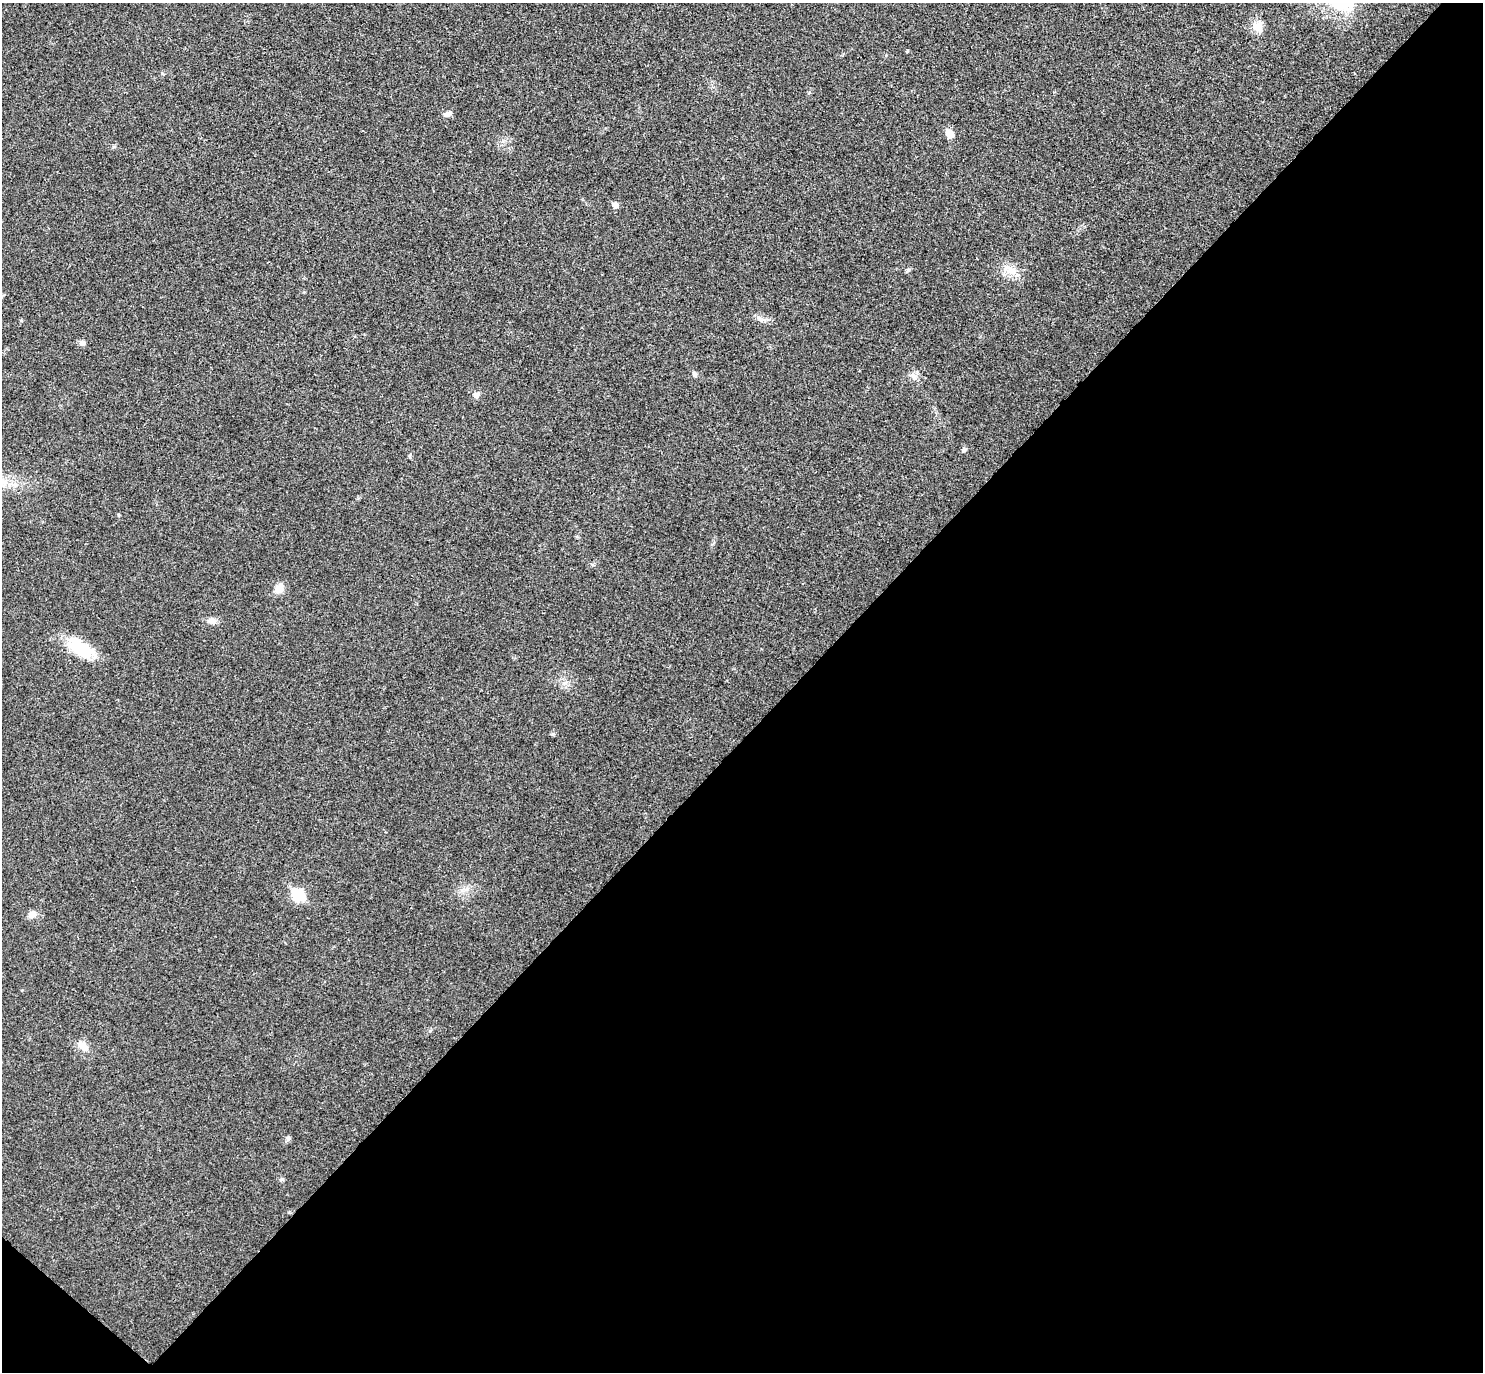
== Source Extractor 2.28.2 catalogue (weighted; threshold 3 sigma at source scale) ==
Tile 15 of 4 x 4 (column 3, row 4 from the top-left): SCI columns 3006-4486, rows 201-1570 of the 6013 x 6020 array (HDU 1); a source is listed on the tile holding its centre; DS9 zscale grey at full resolution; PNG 1485 x 1374 px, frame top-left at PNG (2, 3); no overlay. Shown black and unused: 47% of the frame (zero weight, under 3 of 4 exposures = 6% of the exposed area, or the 3 px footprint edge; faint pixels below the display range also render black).
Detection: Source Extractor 2.28.2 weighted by HDU 2 'WHT'; one run over the whole footprint, this tile lists its part. Background 0.0295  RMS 0.0047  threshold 0.0214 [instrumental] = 3 sigma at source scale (4.5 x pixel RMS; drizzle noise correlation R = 1.50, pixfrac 1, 0.05/0.05 arcsec/px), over >= 5 px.
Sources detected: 20; all 20 listed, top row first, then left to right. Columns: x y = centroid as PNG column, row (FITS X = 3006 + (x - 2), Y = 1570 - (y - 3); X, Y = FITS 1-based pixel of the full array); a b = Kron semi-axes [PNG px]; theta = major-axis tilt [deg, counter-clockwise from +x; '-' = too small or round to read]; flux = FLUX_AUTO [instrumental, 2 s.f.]
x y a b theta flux
1258 28 14 12 -11 4.4
163 74 5 3 - 0.45
448 114 11 6 26 1.7
950 134 10 9 - 3.5
615 205 5 5 - 3.2
908 270 6 4 45 0.72
1011 270 11 10 - 4.5
82 343 7 6 - 1.6
695 374 8 5 -46 0.99
914 376 9 8 - 2.1
476 395 6 6 - 2
964 450 5 5 - 0.72
410 457 6 4 -72 0.54
279 589 13 10 68 3.4
212 621 13 7 0 2.5
79 648 34 16 -35 18
298 895 7 6 - 35
32 914 9 7 15 3.1
83 1046 16 8 -34 3.3
288 1138 6 5 - 1
Unlisted compact peaks at least as high as the median listed source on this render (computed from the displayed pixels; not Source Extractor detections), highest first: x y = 282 1179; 907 51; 118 515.